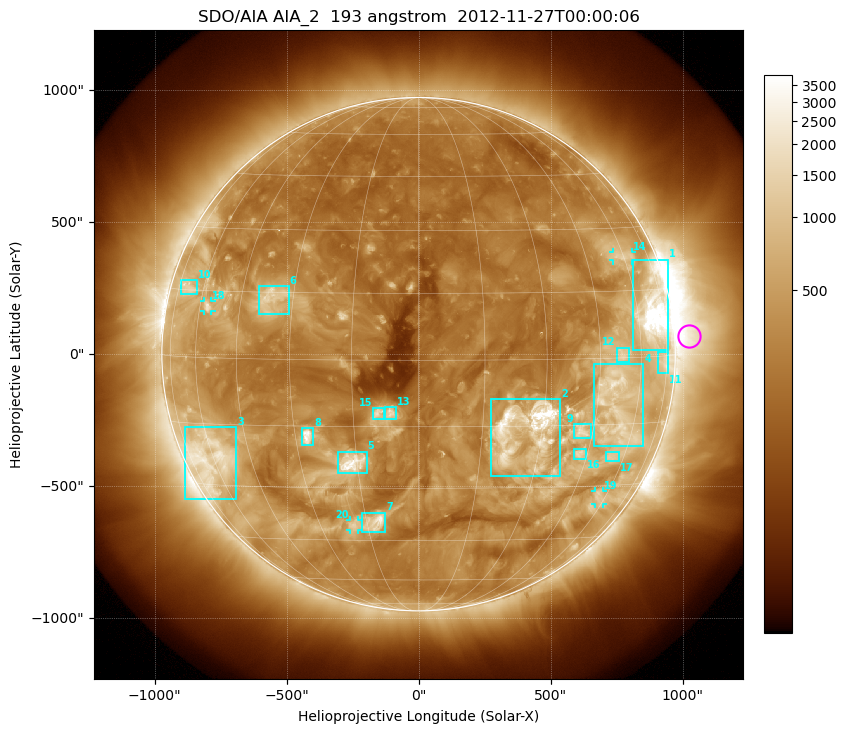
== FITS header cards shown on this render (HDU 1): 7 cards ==
TELESCOP= 'SDO/AIA'
INSTRUME= 'AIA_2'
WAVELNTH=                  193
WAVEUNIT= 'angstrom'
DATE-OBS= '2012-11-27T00:00:06.84'
CTYPE1  = 'HPLN-TAN'
CTYPE2  = 'HPLT-TAN'

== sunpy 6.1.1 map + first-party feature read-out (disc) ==
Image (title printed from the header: SDO/AIA AIA_2  193 angstrom  2012-11-27T00:00:06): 1024 x 1024 px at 2.4 arcsec/px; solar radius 973 arcsec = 405 px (full disc in frame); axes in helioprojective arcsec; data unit not stated in the header (colour bar unlabelled)
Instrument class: DISC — disc imager (sunpy class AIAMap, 193 A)
Bright regions (active regions / flare kernels): reference = the median radial profile (limb darkening/brightening removed); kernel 9 px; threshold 5 sigma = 694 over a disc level ~272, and >= 1.15x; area >= 12 px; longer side >= 10 px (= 24 arcsec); searched inside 0.97 R_sun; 24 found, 20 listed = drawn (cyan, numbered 1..; 4 of them under ~33 arcsec drawn as corner ticks so the feature stays visible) (cap 20 boxes per figure: the strongest are kept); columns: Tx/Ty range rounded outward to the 5 arcsec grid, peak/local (2 s.f.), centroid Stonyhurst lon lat
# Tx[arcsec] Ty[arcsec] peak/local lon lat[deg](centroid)
1 810..945 15..360 19 +67 +10
2 275..540 -460..-170 18 +26 -16
3 -885..-690 -550..-275 7.1 -61 -23
4 665..855 -350..-35 7.5 +52 -11
5 -305..-195 -450..-370 13 -16 -24
6 -605..-490 150..260 5.5 -36 +14
7 -215..-125 -675..-600 9.7 -13 -39
8 -445..-395 -345..-280 11 -27 -17
9 590..655 -320..-265 6.1 +41 -17
10 -900..-840 225..280 4.1 -69 +16
11 905..945 -75..10 4.5 +73 -1
12 750..800 -30..25 4.5 +52 +1
13 -130..-85 -245..-200 6.3 -6 -12
14 735..810 355..390 4 +60 +23
15 -175..-130 -245..-205 5.9 -9 -12
16 590..635 -395..-355 5.8 +43 -22
17 710..760 -405..-370 4 +55 -23
18 -815..-785 160..205 5.3 -57 +11
19 670..700 -570..-515 3.8 +57 -33
20 -260..-225 -665..-625 4.5 -19 -40
Off-limb structures (1.02-1.3 R_sun): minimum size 162 px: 2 found; the strongest spans PA ~235..305 deg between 1.02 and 1.3 R_sun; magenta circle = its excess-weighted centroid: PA ~275 deg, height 1.06 R_sun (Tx ~1025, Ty ~70 arcsec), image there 4.4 x the reference